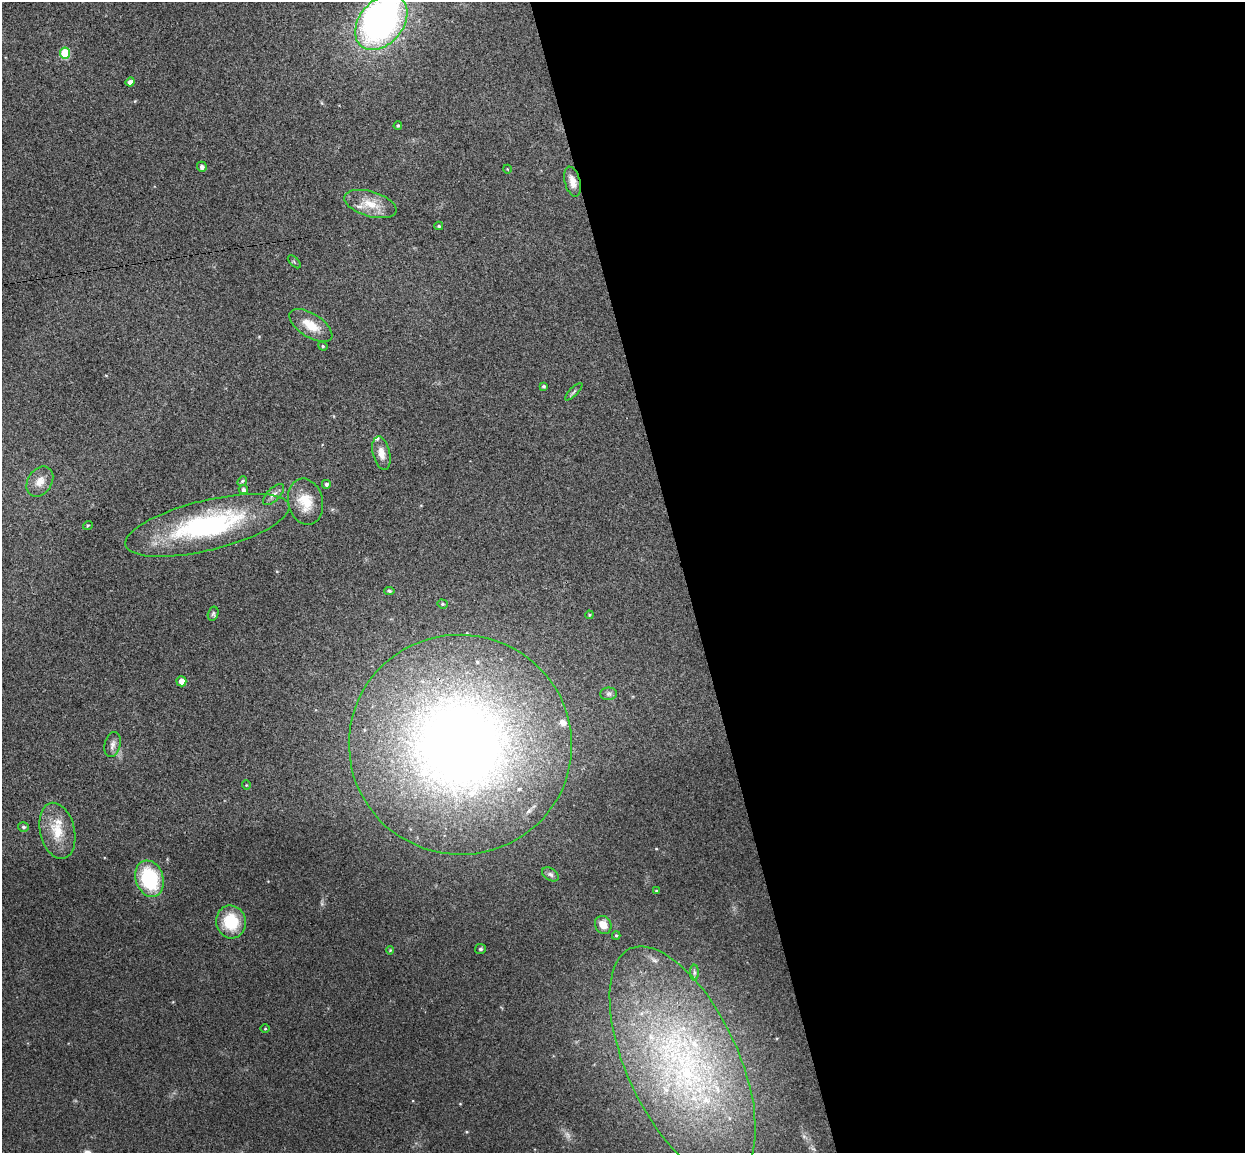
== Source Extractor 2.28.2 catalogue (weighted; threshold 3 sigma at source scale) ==
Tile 8 of 4 x 4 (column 4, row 2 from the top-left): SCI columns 3787-5029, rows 2457-3607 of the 5086 x 5029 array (HDU 1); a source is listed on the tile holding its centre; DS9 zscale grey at full resolution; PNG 1247 x 1155 px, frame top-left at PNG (2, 2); each listed source drawn as its Kron ellipse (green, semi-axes under 4 px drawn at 4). Shown black and unused: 45% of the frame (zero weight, under 3 of 4 exposures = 5% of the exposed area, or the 3 px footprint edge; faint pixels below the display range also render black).
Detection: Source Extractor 2.28.2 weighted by HDU 2 'WHT'; one run over the whole footprint, this tile lists its part. Background 0.0705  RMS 0.0075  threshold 0.0339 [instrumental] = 3 sigma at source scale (4.5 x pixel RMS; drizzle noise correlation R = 1.50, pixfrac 1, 0.05/0.05 arcsec/px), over >= 5 px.
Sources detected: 59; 1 too faint to see at this stretch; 2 inside a brighter object's white glare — neither listed nor drawn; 11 inside a brighter listed object's ellipse — not listed separately; the other 45 listed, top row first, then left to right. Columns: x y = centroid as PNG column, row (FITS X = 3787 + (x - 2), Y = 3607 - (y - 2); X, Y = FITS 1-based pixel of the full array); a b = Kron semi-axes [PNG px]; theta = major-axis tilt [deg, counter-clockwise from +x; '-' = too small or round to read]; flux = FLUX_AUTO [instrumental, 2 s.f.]
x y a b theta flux
381 22 31 21 50 210
65 53 5 5 - 32
130 82 4 4 - 2.9
398 126 4 3 - 0.93
202 167 5 5 - 2.5
507 169 4 3 - 0.48
573 182 15 7 -75 6.4
370 204 27 12 -17 14
439 226 4 3 - 1.1
294 262 8 3 -45 0.82
311 325 24 11 -32 14
323 346 5 4 - 0.86
544 386 4 4 - 1.2
574 392 11 3 45 1.4
381 453 17 8 -76 6.6
242 481 5 4 - 0.97
40 482 16 12 56 8.1
326 484 4 4 - 1.6
243 490 5 4 - 1.7
273 495 13 6 45 3.7
305 502 23 17 -76 16
88 525 5 3 - 0.58
207 525 84 25 14 120
389 591 5 4 - 1.1
442 604 5 4 - 1
213 614 7 5 75 1.3
589 615 4 4 - 0.72
181 681 5 5 - 5.2
609 694 8 6 1 2
112 744 13 7 78 3.7
460 745 111 110 - 780
246 785 4 3 - 0.55
23 827 5 4 - 1.4
57 831 28 17 -77 20
550 874 9 6 -30 2
150 879 19 13 -71 58
656 891 4 3 - 0.66
231 922 16 15 - 29
603 925 9 8 - 7.5
616 935 4 4 - 0.96
481 949 5 5 - 1.4
390 950 4 4 - 0.7
694 972 8 4 -90 1.8
265 1029 4 3 - 0.6
683 1063 125 56 -65 290
Overlapping masked pixels (flux is a lower limit): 1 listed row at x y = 460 745